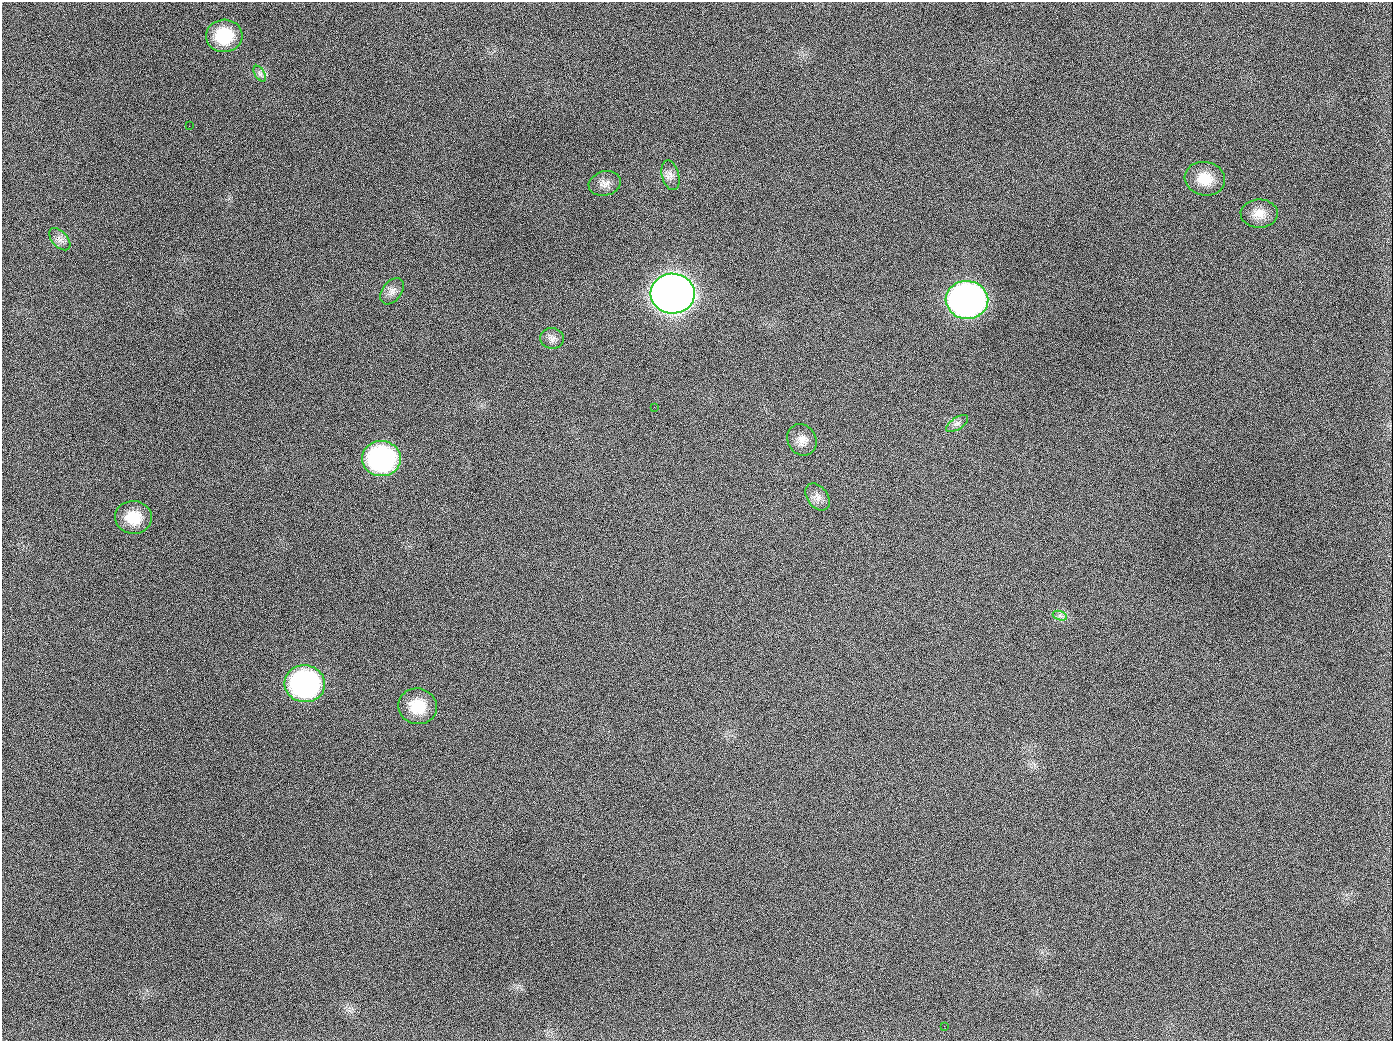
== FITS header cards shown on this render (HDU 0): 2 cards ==
NAXIS1  =                 1391
NAXIS2  =                 1039

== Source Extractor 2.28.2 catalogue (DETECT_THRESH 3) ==
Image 1391 x 1039 px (HDU 0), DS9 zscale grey, 1 PNG px = 1 image px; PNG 1395 x 1043 px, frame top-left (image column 1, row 1039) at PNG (2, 2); each listed source drawn as its Kron ellipse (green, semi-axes under 4 px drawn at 4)
Background 1380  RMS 66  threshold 198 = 3 sigma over >= 5 px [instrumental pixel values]
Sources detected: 22; all 22 listed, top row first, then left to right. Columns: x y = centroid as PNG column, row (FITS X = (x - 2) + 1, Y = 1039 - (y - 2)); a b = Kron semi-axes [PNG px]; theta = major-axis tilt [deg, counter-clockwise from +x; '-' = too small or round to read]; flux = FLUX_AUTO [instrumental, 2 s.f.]
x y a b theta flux
224 36 18 16 4 1.9e+05
260 74 8 5 -59 1.5e+04
189 126 2 2 - 7.2e+03
670 175 15 8 -77 3.1e+04
1205 179 20 17 -11 9.9e+04
605 183 16 12 14 3.6e+04
1259 213 18 14 1 6.1e+04
60 239 13 7 -48 2.6e+04
392 291 15 9 53 2.9e+04
673 294 22 20 -1 5.9e+06
967 300 21 19 -5 2.6e+06
552 338 12 10 -7 2.7e+04
654 407 2 2 - 4.0e+03
957 424 12 6 34 1.8e+04
802 440 16 14 -58 4.5e+04
381 459 19 17 -6 8.6e+05
817 497 15 10 -53 3.3e+04
133 517 18 16 -6 1.2e+05
1060 616 7 4 -19 1.3e+04
305 684 20 18 -6 1.0e+06
418 706 19 18 - 1.3e+05
944 1026 2 2 - 6.1e+03